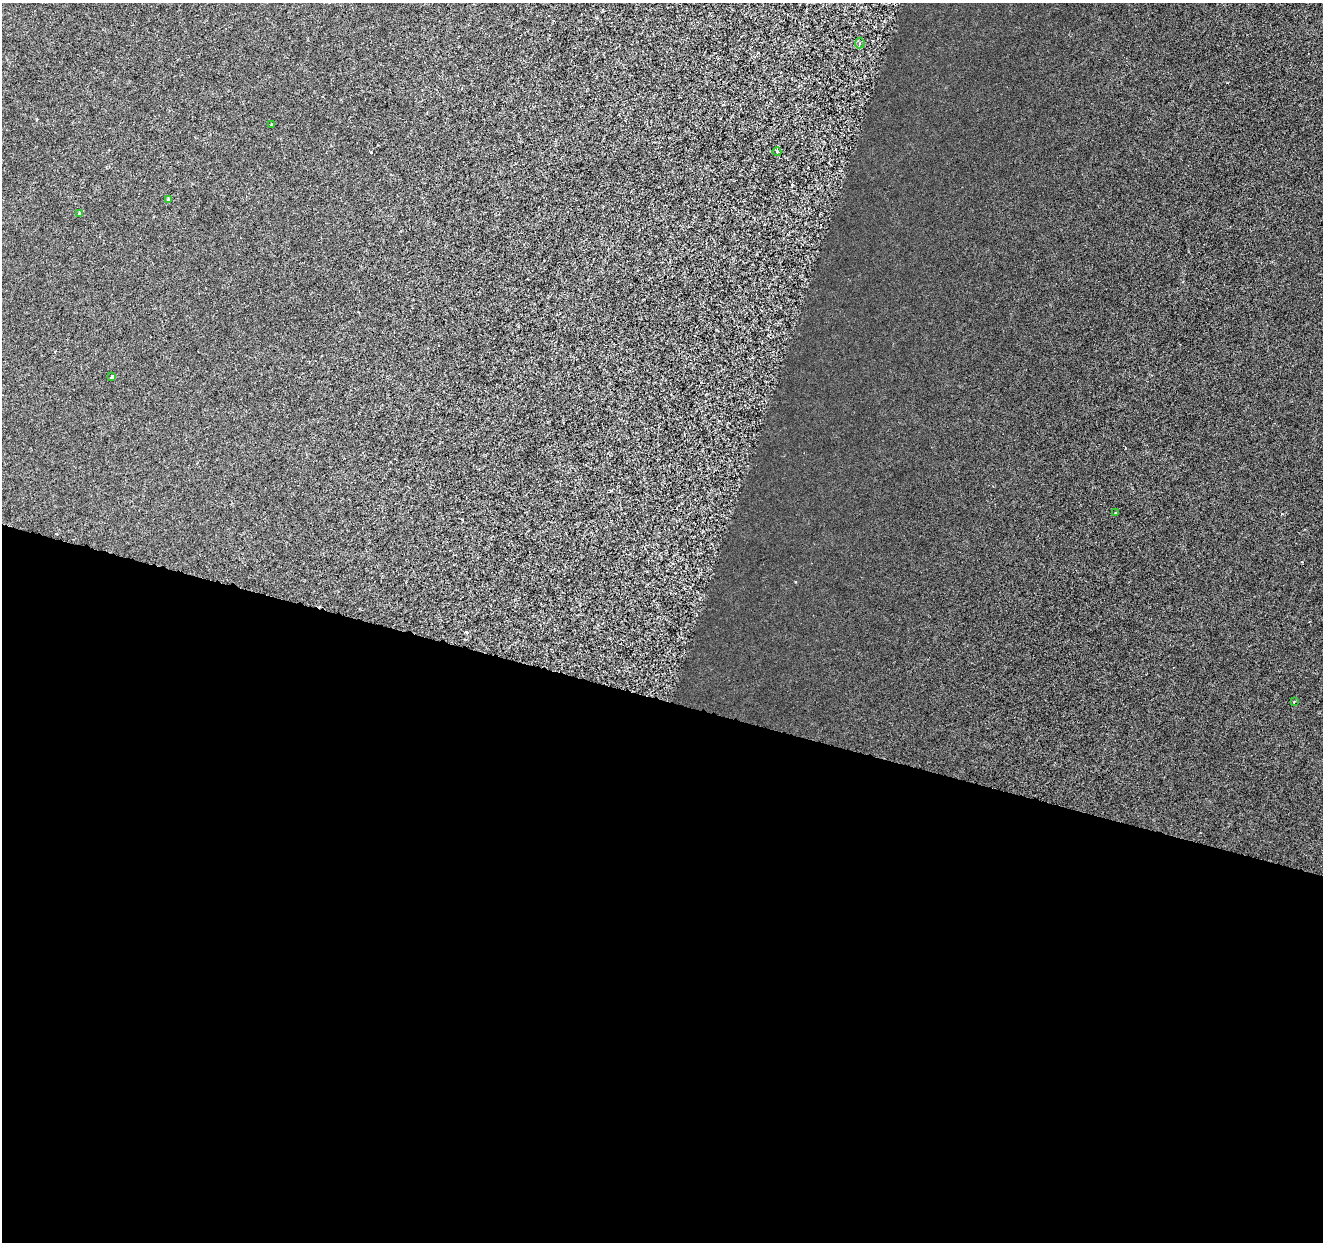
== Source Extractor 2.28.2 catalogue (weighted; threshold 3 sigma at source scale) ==
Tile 14 of 4 x 4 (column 2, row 4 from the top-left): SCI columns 1322-2642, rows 220-1459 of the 5292 x 5459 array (HDU 1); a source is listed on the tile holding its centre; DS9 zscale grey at full resolution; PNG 1325 x 1244 px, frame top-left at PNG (2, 3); each listed source drawn as its Kron ellipse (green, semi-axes under 4 px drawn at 4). Shown black and unused: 44% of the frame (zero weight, under 3 of 6 exposures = <1% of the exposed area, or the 3 px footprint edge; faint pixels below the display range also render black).
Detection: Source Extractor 2.28.2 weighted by HDU 2 'WHT'; one run over the whole footprint, this tile lists its part. Background 8.23e-04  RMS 0.0012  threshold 0.00486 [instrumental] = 3 sigma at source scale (4.09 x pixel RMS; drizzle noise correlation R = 1.36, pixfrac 0.8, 0.0396/0.0396 arcsec/px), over >= 5 px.
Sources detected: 8; all 8 listed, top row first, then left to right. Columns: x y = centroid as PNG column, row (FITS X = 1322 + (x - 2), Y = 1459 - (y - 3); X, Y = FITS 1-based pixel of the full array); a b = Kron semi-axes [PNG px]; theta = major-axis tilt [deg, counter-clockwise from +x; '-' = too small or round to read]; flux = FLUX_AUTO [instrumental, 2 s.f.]
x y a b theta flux
860 43 5 5 - 0.16
272 125 3 2 - 0.12
777 152 4 3 - 0.1
168 199 4 3 - 0.14
79 214 4 3 - 0.13
111 377 3 3 - 0.33
1116 513 3 3 - 0.28
1294 701 2 2 - 0.11